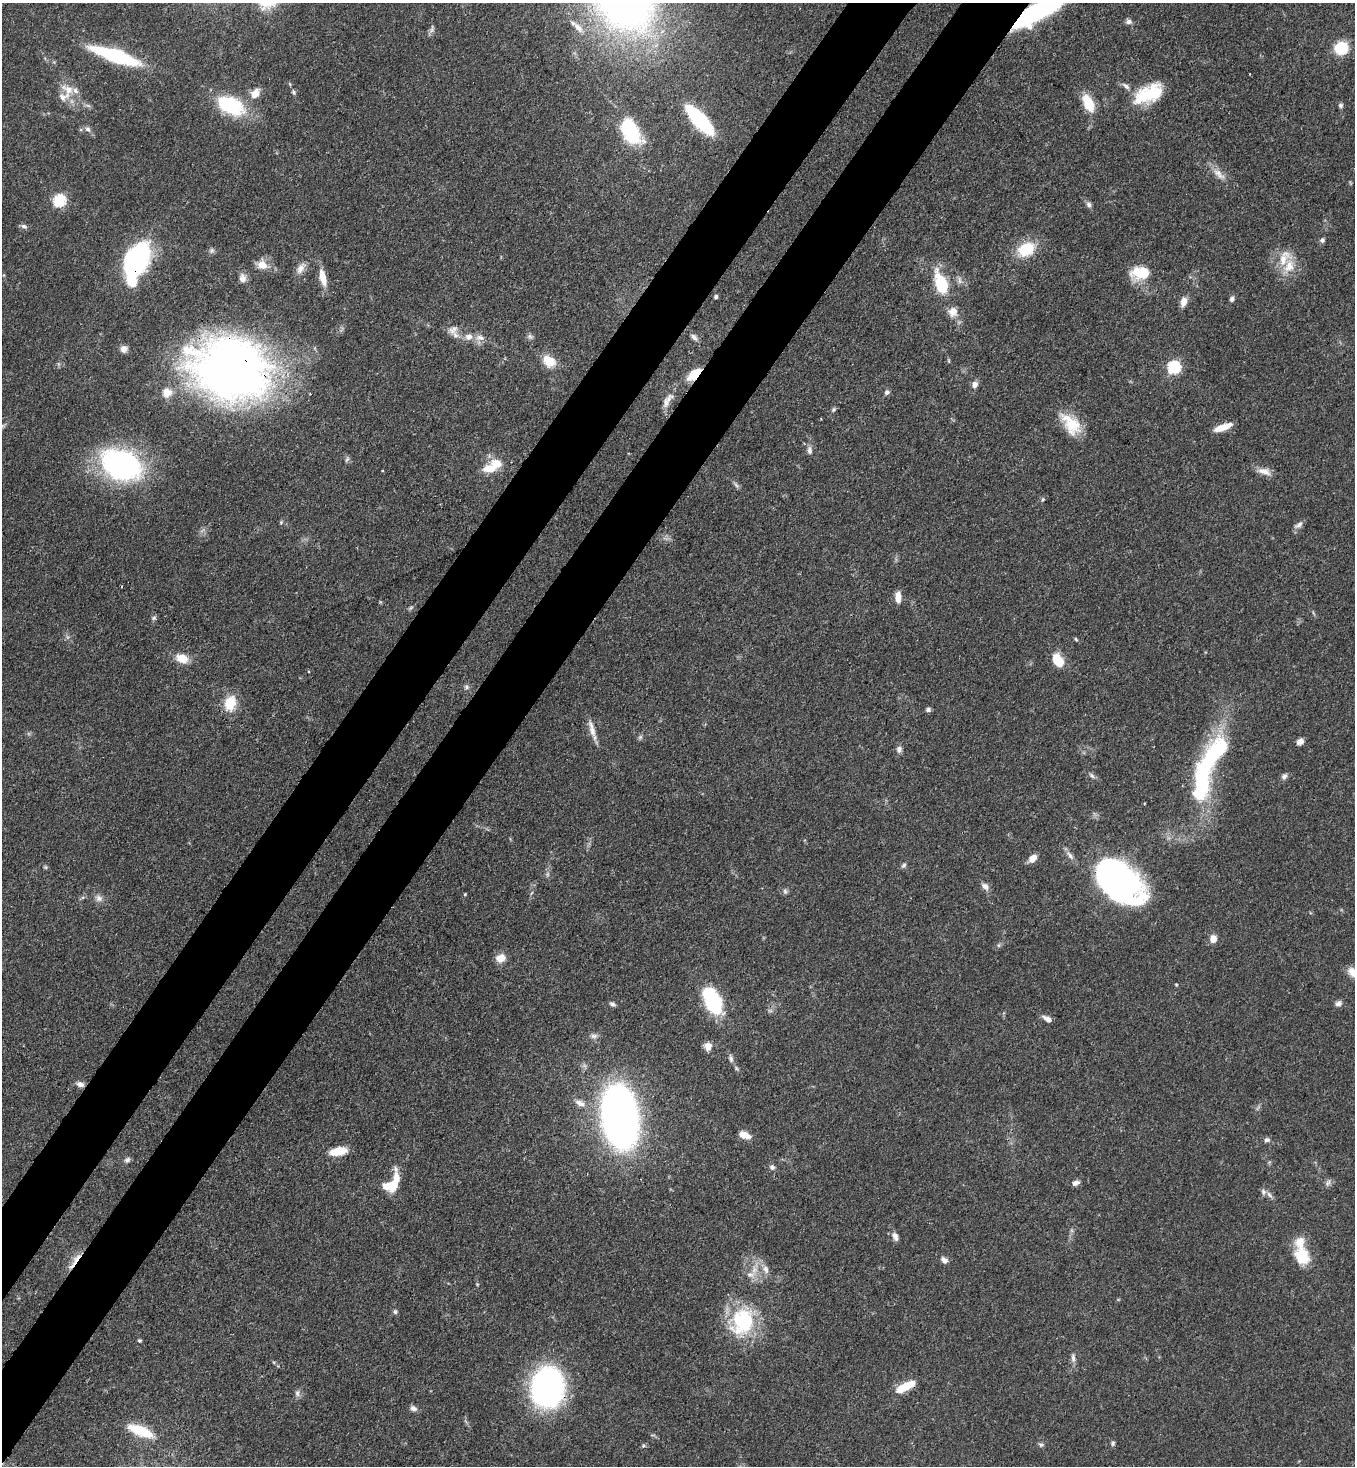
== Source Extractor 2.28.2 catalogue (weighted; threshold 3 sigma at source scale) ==
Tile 7 of 4 x 4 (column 3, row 2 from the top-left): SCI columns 3070-4422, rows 2991-4454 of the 5999 x 5977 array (HDU 1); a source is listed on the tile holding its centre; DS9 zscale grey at full resolution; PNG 1357 x 1468 px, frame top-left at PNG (2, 3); no overlay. Shown black and unused: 9% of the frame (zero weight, under 3 of 4 exposures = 7% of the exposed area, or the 3 px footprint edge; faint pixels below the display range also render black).
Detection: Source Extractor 2.28.2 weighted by HDU 2 'WHT'; one run over the whole footprint, this tile lists its part. Background 0.071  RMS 0.0036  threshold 0.0162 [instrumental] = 3 sigma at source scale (4.5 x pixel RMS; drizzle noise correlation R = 1.50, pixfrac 1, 0.05/0.05 arcsec/px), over >= 5 px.
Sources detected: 146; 1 too faint to see at this stretch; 4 inside a brighter object's white glare — not listed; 8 inside a brighter listed object's ellipse — not listed separately; the other 133 listed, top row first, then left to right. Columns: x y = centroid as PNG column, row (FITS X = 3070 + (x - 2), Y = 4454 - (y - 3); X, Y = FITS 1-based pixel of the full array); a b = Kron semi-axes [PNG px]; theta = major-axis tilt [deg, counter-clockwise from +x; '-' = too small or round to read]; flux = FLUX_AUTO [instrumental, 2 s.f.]
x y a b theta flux
627 7 14 13 - 62
1038 11 51 14 30 59
1129 22 7 7 - 1.3
578 27 15 7 -45 2.6
432 29 14 3 79 0.96
1341 48 11 11 - 15
116 56 46 11 -18 37
290 84 6 3 -70 0.4
1126 86 11 6 -40 1.6
68 90 23 11 -30 5.5
294 92 6 5 - 0.64
255 93 14 9 59 3.8
1149 94 37 19 25 17
1088 103 18 9 -63 11
230 105 33 19 -26 25
1341 105 6 5 - 0.9
700 120 32 10 -47 41
88 129 8 7 - 1.3
631 131 37 21 -58 21
1219 174 21 9 -43 3.7
59 200 6 6 - 44
1089 204 8 6 -71 1.2
24 226 9 5 -17 1.1
1322 240 6 6 - 0.89
1026 249 20 15 29 13
211 250 8 7 - 0.97
133 262 17 11 -65 60
262 265 14 12 -34 4.3
1289 266 21 14 62 7.4
300 268 16 9 60 2.7
1141 273 18 12 4 14
242 278 12 9 -83 2.2
323 278 21 8 -76 5
960 280 12 5 -86 1.3
941 284 25 11 -70 17
716 297 4 4 - 0.83
1232 299 6 5 - 1.1
1184 302 10 7 77 3.4
953 312 11 10 - 3.6
453 330 16 10 41 2.8
530 336 7 6 - 0.94
468 337 10 8 10 2.7
694 337 10 6 -45 1.3
480 338 13 8 -8 2.6
124 349 9 8 - 1.8
549 361 14 10 -37 7.4
949 361 6 3 -71 0.4
1174 367 6 6 - 50
231 368 78 59 -16 260
694 374 23 10 44 5.9
975 384 8 7 - 1.8
887 392 7 6 - 1.1
666 402 17 8 81 2.9
833 409 7 5 46 0.73
1071 424 31 17 -50 11
1223 427 21 6 20 5.1
809 450 10 6 -90 1.5
347 459 8 4 62 0.73
496 463 12 9 -7 5.7
121 465 39 27 -26 81
1264 471 18 9 -15 3.1
736 485 9 4 -54 0.91
1043 499 6 4 71 0.54
281 522 5 4 - 0.43
1299 525 12 7 34 1.6
898 597 12 7 -90 3.3
411 608 7 4 45 0.63
154 618 7 6 - 0.74
1076 639 5 4 - 0.48
182 658 14 10 -20 5.9
1058 660 14 9 -60 8.6
467 687 7 7 - 1
230 703 18 14 75 8.7
928 710 6 5 - 0.97
592 729 27 7 -74 3.3
640 737 7 5 45 0.72
1300 742 8 7 - 1.8
899 749 10 7 83 1.4
1216 751 48 23 52 32
1092 775 9 5 -45 1
1284 776 9 7 57 1.2
1201 783 45 17 84 41
1070 855 14 6 -55 1.8
1033 858 9 6 44 3.4
904 865 7 5 45 0.89
45 867 6 4 -45 0.5
1118 879 52 28 -41 120
985 886 11 7 -41 1.8
785 891 8 6 -89 0.86
465 894 5 4 - 0.36
99 898 9 9 - 1.9
1213 939 8 7 - 3.1
501 958 10 9 - 4.1
1352 972 14 9 -55 3.4
713 1001 24 13 -65 34
1338 1003 9 7 26 1.4
612 1004 8 5 -29 0.93
1047 1019 11 6 -30 2.1
594 1036 10 7 -8 1.4
708 1046 9 8 - 3
731 1058 10 5 -80 1.2
736 1068 7 4 -46 0.64
80 1084 9 6 -16 1.9
580 1103 15 8 -25 2.6
620 1117 37 20 -82 360
745 1135 13 7 -21 3.9
1267 1140 8 6 3 1.1
338 1151 21 9 9 6.3
127 1160 9 6 41 1
772 1167 7 7 - 1.2
1076 1183 10 6 17 1.5
1328 1183 12 6 57 1.2
393 1185 15 10 72 8.7
1269 1195 11 5 -49 1.3
895 1236 11 6 -69 2
1302 1256 23 17 -65 11
76 1259 21 6 55 4.2
944 1260 9 7 -41 1.8
765 1269 11 8 -58 2.4
750 1275 13 8 -7 2.9
477 1284 5 4 - 0.34
395 1312 7 5 -89 0.76
742 1321 35 27 75 29
139 1340 5 5 - 0.5
1073 1358 13 6 -86 1.4
547 1387 28 23 83 130
902 1388 17 8 29 8.4
297 1393 9 6 -76 1.2
413 1408 10 7 -28 1.4
140 1431 28 10 -22 13
1113 1443 7 5 69 0.75
1041 1445 8 5 -5 0.81
643 1446 6 5 - 0.59
Overlapping masked pixels (flux is a lower limit): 9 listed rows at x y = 1038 11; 133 262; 231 368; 694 374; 1118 879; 80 1084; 76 1259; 547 1387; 902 1388
Isophote crosses this tile's border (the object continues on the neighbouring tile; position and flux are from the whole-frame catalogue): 3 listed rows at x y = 627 7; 1038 11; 1352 972